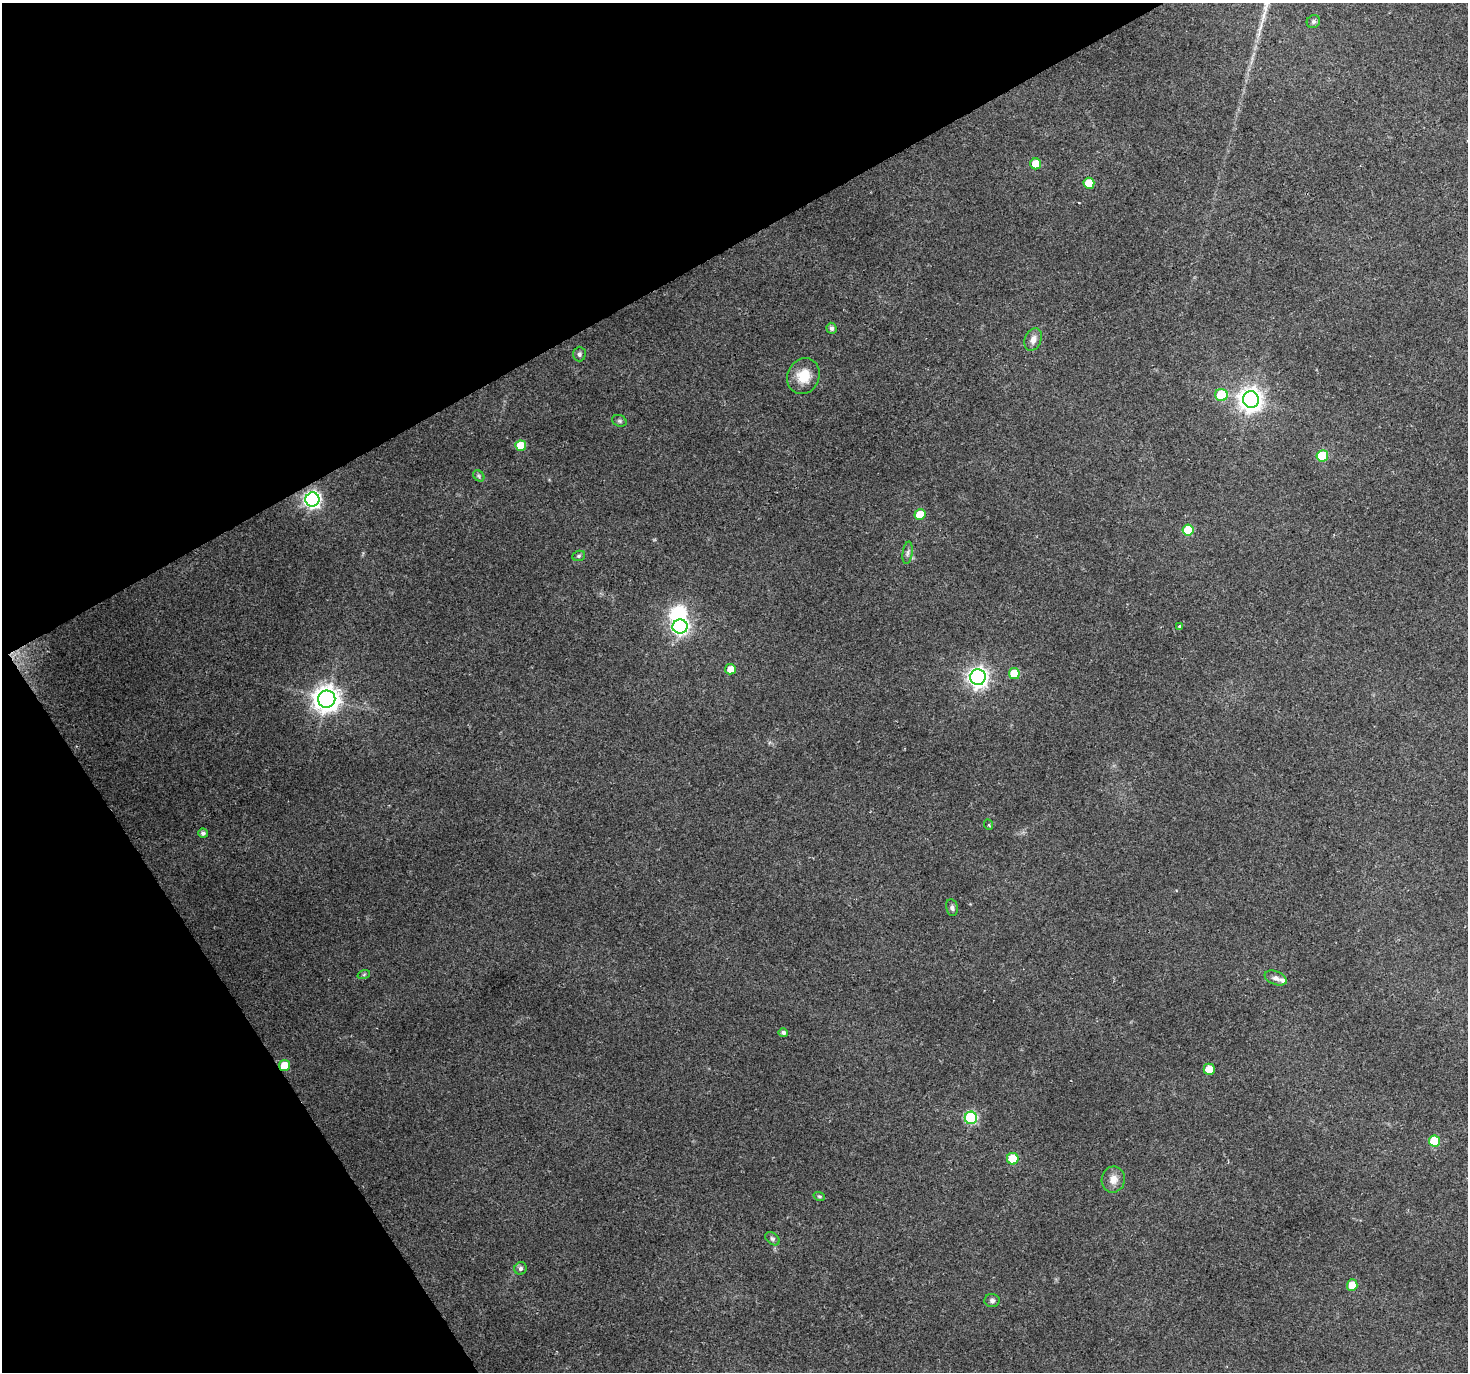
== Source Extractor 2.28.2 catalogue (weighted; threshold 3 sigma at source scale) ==
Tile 5 of 4 x 4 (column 1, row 2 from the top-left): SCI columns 1-1466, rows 2857-4226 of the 5868 x 5773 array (HDU 1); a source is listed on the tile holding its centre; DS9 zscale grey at full resolution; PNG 1470 x 1374 px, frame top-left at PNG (2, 3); each listed source drawn as its Kron ellipse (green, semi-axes under 4 px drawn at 4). Shown black and unused: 28% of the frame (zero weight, under 2 of 3 exposures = <1% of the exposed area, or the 3 px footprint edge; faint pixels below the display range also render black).
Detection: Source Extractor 2.28.2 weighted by HDU 2 'WHT'; one run over the whole footprint, this tile lists its part. Background 0.0715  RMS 0.0085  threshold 0.0383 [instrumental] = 3 sigma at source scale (4.5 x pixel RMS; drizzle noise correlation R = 1.50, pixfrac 1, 0.0396/0.0396 arcsec/px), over >= 5 px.
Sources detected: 43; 1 inside a brighter object's white glare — neither listed nor drawn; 1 inside a brighter listed object's ellipse — not listed separately; the other 41 listed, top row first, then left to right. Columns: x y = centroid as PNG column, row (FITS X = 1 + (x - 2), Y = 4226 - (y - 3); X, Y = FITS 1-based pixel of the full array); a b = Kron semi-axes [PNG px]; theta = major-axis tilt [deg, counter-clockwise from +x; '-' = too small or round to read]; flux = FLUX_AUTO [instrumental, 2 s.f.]
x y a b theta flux
1313 22 7 6 - 1.9
1036 164 5 5 - 17
1089 183 5 5 - 15
831 328 5 5 - 2.7
1033 339 11 8 67 5.7
579 354 7 6 - 2.1
803 376 18 16 66 18
1221 395 6 6 - 29
1251 399 8 8 - 650
619 421 7 5 -21 1.8
521 446 5 5 - 20
1322 456 5 5 - 32
479 476 6 5 - 1.6
312 499 7 7 - 280
920 515 5 5 - 17
1188 530 5 5 - 28
908 553 11 5 82 2.4
579 556 6 5 - 1.5
1180 626 4 3 - 1.5
680 627 7 7 - 230
730 669 5 5 - 8.3
1014 673 5 5 - 23
978 677 8 7 - 390
327 699 8 8 - 910
989 825 5 3 - 0.89
203 833 5 4 - 2.5
952 908 8 6 -79 2.4
364 974 6 4 20 1.1
1276 978 11 6 -22 3.9
783 1032 5 4 - 2.5
284 1066 5 5 - 18
1209 1069 5 5 - 15
971 1118 6 6 - 95
1434 1141 5 5 - 30
1013 1159 6 6 - 33
1113 1179 13 11 78 7.7
819 1196 6 4 -17 1.2
772 1239 8 5 -39 2
520 1268 6 6 - 2.4
1352 1285 6 5 - 12
992 1300 7 6 - 2.2
Overlapping masked pixels (flux is a lower limit): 1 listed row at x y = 284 1066